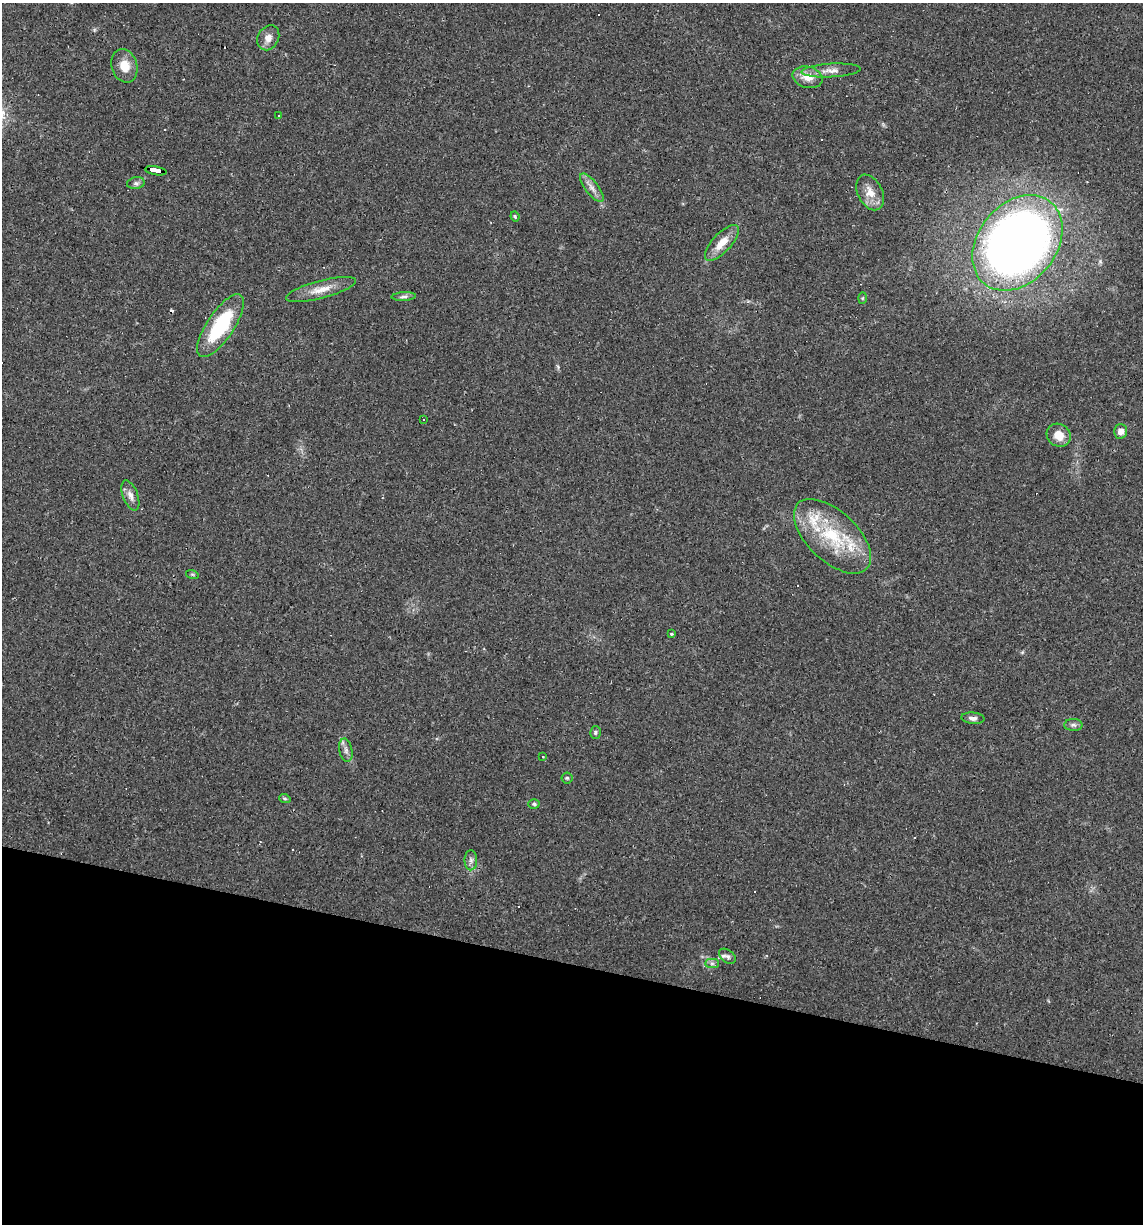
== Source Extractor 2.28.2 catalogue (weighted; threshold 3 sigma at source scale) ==
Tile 15 of 4 x 4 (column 3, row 4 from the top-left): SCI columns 2395-3535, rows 1-1222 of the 4907 x 4887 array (HDU 1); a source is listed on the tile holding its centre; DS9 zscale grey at full resolution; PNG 1145 x 1226 px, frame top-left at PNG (2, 3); each listed source drawn as its Kron ellipse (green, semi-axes under 4 px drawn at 4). Shown black and unused: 21% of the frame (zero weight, under 2 of 3 exposures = <1% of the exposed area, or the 3 px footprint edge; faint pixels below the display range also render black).
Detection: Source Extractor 2.28.2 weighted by HDU 2 'WHT'; one run over the whole footprint, this tile lists its part. Background 0.0519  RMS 0.0065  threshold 0.0294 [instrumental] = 3 sigma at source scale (4.5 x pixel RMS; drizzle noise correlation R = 1.50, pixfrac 1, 0.05/0.05 arcsec/px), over >= 5 px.
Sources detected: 40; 4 cosmic-ray / hot-pixel residue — neither listed nor drawn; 2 inside a brighter listed object's ellipse — not listed separately; the other 34 listed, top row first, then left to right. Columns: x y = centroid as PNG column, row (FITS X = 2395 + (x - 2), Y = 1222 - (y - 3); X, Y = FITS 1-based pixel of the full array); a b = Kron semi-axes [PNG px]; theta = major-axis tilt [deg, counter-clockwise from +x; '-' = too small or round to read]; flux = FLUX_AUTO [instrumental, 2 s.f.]
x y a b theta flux
268 38 13 10 60 4.9
124 66 17 12 -74 10
831 70 29 6 3 6.1
808 77 15 10 -15 8.1
278 116 3 2 - 0.72
156 171 11 3 -11 120
136 183 9 6 8 1.9
592 188 17 6 -53 4.4
870 192 19 12 -64 8.3
515 216 5 3 - 0.97
722 243 23 9 47 10
1017 243 53 39 51 570
321 289 36 8 15 9.8
404 297 12 4 3 1.9
862 298 6 4 88 0.76
220 326 37 13 56 44
424 419 3 2 - 0.61
1120 431 7 6 - 4.1
1059 435 12 11 - 7.6
130 496 16 7 -69 4.1
832 536 47 25 -43 45
192 574 6 4 -18 0.84
671 634 4 3 - 0.65
973 718 11 5 -5 2.5
1073 725 9 6 -1 1.9
595 732 6 5 - 1.1
346 750 12 6 -79 2.8
543 756 3 2 - 1
567 778 5 5 - 0.96
285 799 6 3 -19 0.78
534 804 6 5 - 1.1
471 860 10 6 89 2.3
727 956 9 6 -38 1.9
712 963 7 4 0 1.6
Overlapping masked pixels (flux is a lower limit): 1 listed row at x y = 156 171